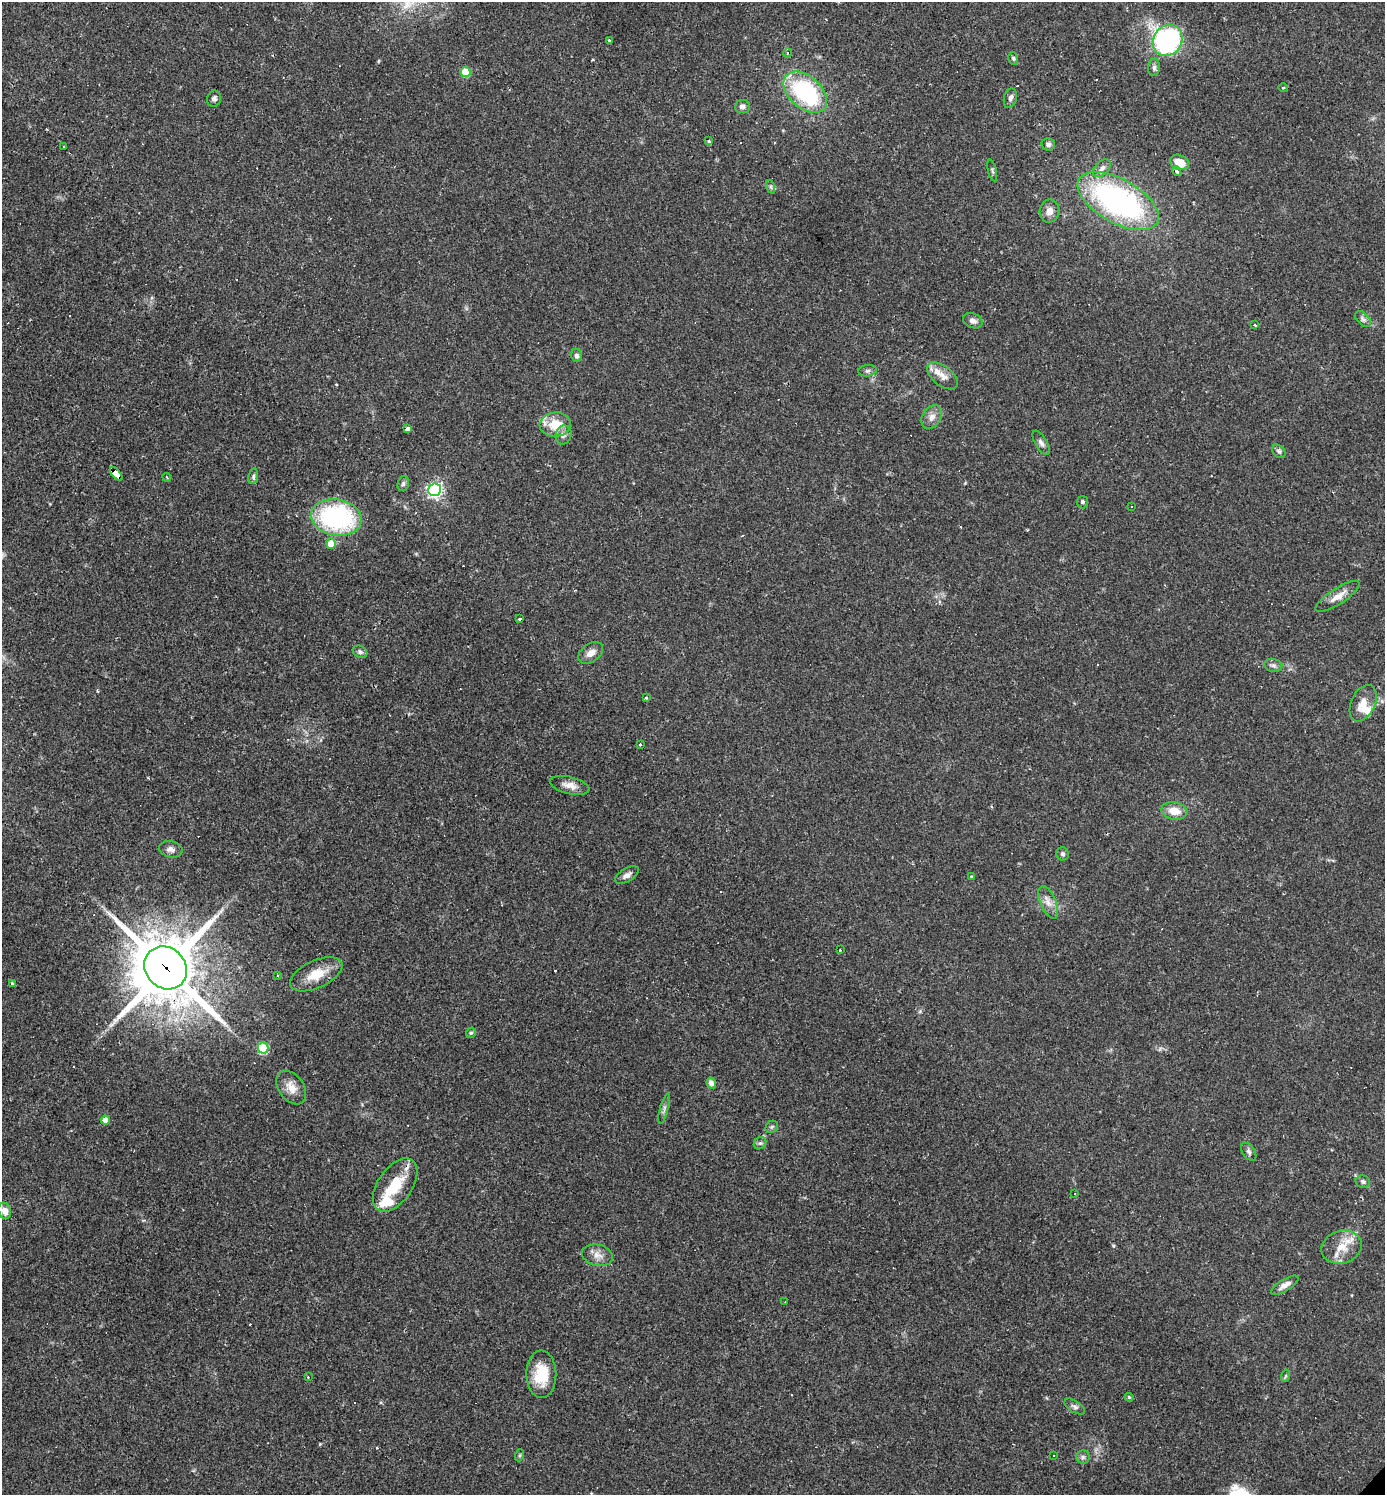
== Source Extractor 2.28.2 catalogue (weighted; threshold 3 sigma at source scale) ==
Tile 11 of 4 x 4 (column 3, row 3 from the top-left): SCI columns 3059-4441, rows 1495-2987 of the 5975 x 5974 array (HDU 1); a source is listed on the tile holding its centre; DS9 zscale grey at full resolution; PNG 1387 x 1497 px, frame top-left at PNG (2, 2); each listed source drawn as its Kron ellipse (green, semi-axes under 4 px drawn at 4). Shown black and unused: <1% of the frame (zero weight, under 2 of 3 exposures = <1% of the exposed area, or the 3 px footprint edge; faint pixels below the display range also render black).
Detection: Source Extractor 2.28.2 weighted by HDU 2 'WHT'; one run over the whole footprint, this tile lists its part. Background 0.0384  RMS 0.0049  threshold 0.0222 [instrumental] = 3 sigma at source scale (4.5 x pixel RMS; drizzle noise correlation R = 1.50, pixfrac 1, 0.05/0.05 arcsec/px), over >= 5 px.
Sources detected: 111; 1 inside a brighter object's white glare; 21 cosmic-ray / hot-pixel residue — neither listed nor drawn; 2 inside a brighter listed object's ellipse — not listed separately; the other 87 listed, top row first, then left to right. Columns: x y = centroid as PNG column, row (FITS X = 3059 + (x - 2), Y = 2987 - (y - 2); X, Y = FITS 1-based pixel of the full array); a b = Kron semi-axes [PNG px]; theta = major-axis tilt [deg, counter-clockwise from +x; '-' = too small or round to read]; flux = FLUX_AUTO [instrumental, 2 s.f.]
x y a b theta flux
610 40 3 3 - 2
1168 41 16 14 53 87
787 53 4 3 - 0.56
1013 58 6 5 - 0.89
1154 67 9 6 87 1.5
465 72 5 5 - 18
1283 88 5 3 - 0.48
805 92 25 16 -42 53
1010 98 10 6 74 1.7
214 99 8 7 - 1.6
742 107 7 6 - 2
709 141 4 3 - 0.83
1048 144 7 6 - 1.5
64 147 3 2 - 0.95
1180 162 10 7 -24 7.2
1102 168 10 7 44 2.3
992 170 11 4 -77 0.9
1177 171 5 4 - 2.6
771 187 7 4 -72 0.92
1118 201 45 21 -29 120
1050 211 11 10 - 3.5
1363 319 9 5 -45 1.6
973 321 10 7 -22 2
1255 325 4 3 - 1
577 356 6 5 - 1.2
867 371 9 5 7 1.2
943 376 18 10 -38 5.2
932 417 13 9 58 3.5
555 425 15 12 5 11
408 429 4 3 - 2.3
563 435 9 8 - 2.3
1041 443 13 6 -59 1.9
1279 451 7 5 -45 1.1
116 474 8 4 -48 160
253 476 8 5 81 1
167 477 4 3 - 0.47
403 484 8 5 75 1.1
434 490 6 6 - 130
1082 502 6 5 - 1.4
1132 507 3 2 - 0.56
336 517 25 18 -10 73
331 544 5 5 - 8.3
1338 596 26 8 33 5.4
519 619 3 3 - 1
360 652 8 5 -28 1.3
591 653 14 9 35 3.7
1273 665 9 6 -11 1.5
646 698 4 3 - 0.73
1363 703 19 12 65 6
641 744 3 3 - 1.7
570 785 20 8 -14 4.2
1174 811 13 8 -11 6.4
171 849 12 8 -11 2.6
1062 854 7 6 - 1.2
627 875 13 6 31 2.4
971 876 4 3 - 0.6
1048 902 17 8 -66 4.2
840 950 3 3 - 1
166 968 23 20 -46 3900
316 974 28 13 25 11
278 975 3 2 - 0.39
13 983 4 3 - 1.9
471 1033 5 4 - 0.9
263 1048 5 5 - 30
711 1083 5 4 - 2.2
291 1088 19 12 -54 6
664 1109 16 4 75 1.5
105 1120 4 4 - 5.4
772 1127 7 5 44 0.89
760 1143 7 5 41 1
1249 1152 10 6 -56 1.6
1363 1182 7 6 - 1.2
395 1185 30 17 56 17
1075 1194 2 2 - 0.46
5 1211 8 6 -67 3.9
1342 1247 20 16 16 9.6
597 1255 15 10 -14 4.3
1285 1285 16 6 31 3.1
785 1302 3 2 - 0.28
541 1374 24 15 -89 15
1285 1376 6 4 70 0.7
308 1377 3 3 - 0.72
1129 1397 4 3 - 0.58
1075 1407 12 5 -33 1.5
520 1455 6 4 71 0.64
1054 1455 3 2 - 0.36
1083 1457 6 6 - 1.3
Overlapping masked pixels (flux is a lower limit): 2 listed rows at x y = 116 474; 166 968